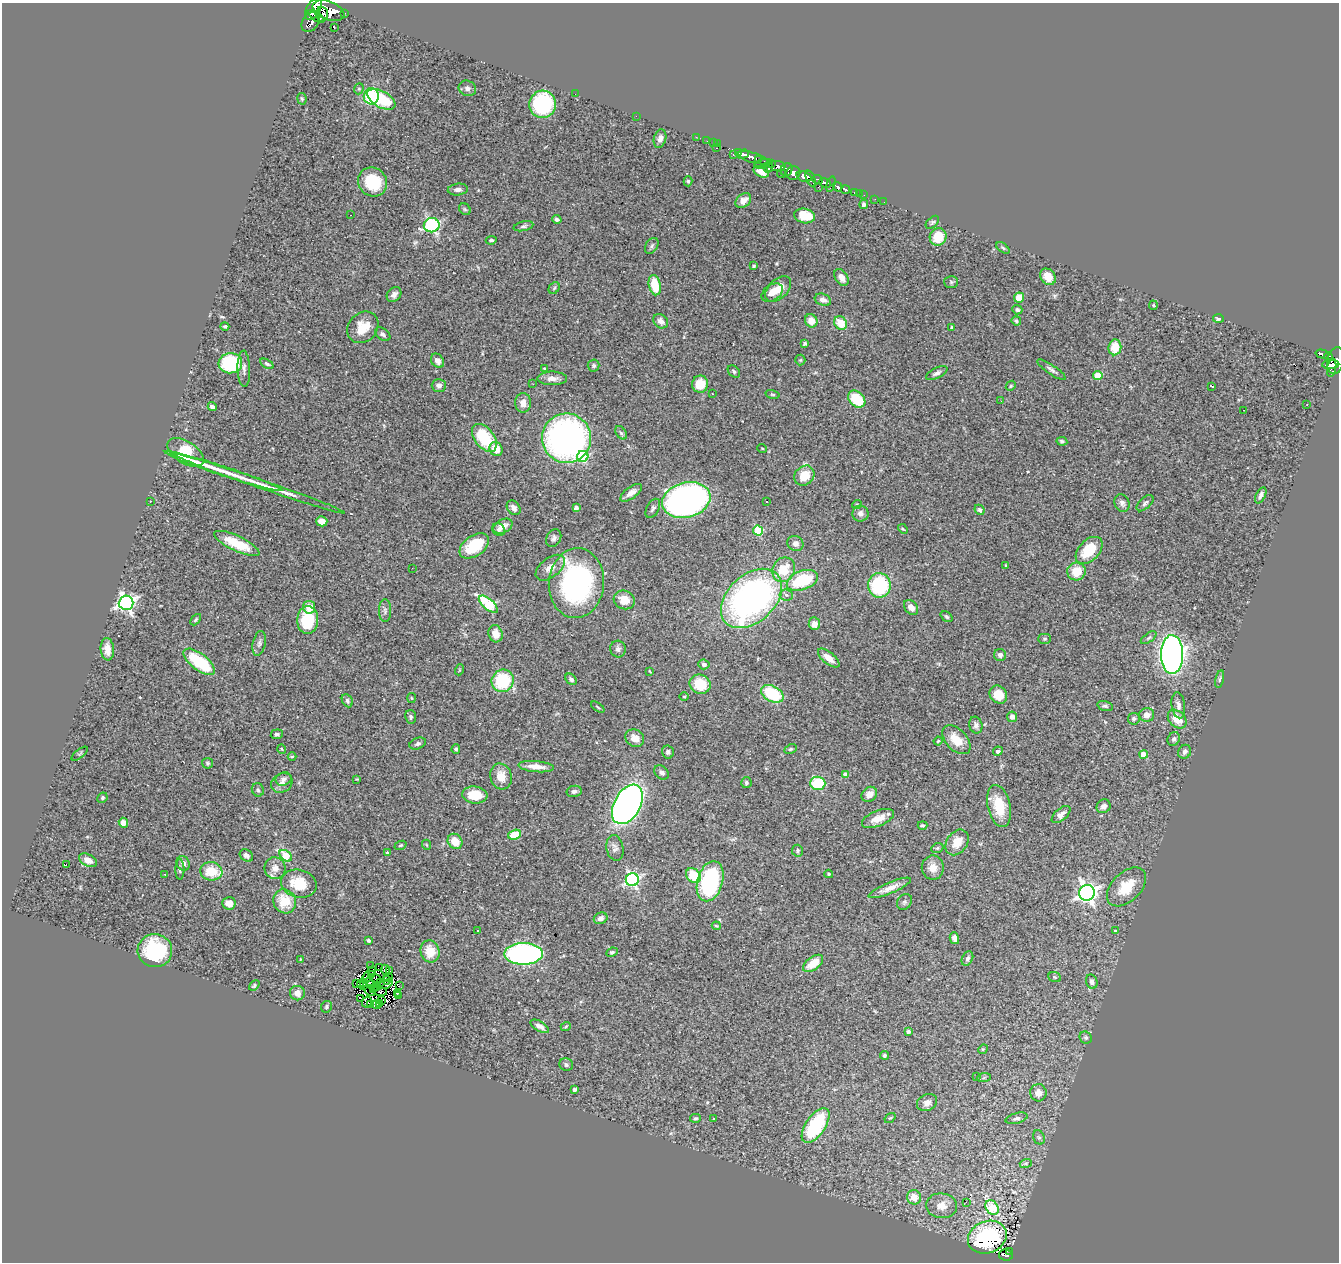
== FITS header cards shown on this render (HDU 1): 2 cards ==
NAXIS1  =                 1337
NAXIS2  =                 1260

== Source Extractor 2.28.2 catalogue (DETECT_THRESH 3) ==
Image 1337 x 1260 px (HDU 1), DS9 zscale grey, 1 PNG px = 1 image px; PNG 1341 x 1264 px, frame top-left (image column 1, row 1260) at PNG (2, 3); each listed source drawn as its Kron ellipse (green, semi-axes under 4 px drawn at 4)
Background 0.703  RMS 0.054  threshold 0.162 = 3 sigma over >= 5 px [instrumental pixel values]
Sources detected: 349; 6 with non-positive FLUX_AUTO (blend fragments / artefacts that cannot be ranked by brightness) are neither listed nor drawn; the other 343 listed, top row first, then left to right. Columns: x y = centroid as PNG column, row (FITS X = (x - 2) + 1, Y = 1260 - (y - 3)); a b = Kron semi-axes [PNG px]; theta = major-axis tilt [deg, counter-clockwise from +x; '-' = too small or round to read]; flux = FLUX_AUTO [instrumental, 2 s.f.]
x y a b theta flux
313 9 11 6 60 1000
328 11 16 9 -22 1400
344 13 3 3 - 35
322 14 7 6 - 490
316 16 10 3 -33 380
311 22 11 8 54 220
334 28 3 2 - 5.4
467 88 9 7 -21 14
359 89 5 4 - 6.1
575 94 2 2 - 3
371 96 8 7 - 230
302 99 5 4 - 4.8
381 99 15 8 -29 180
543 104 14 13 - 360
636 116 2 2 - 19
696 137 3 2 - 6.1
660 139 9 6 75 18
707 141 2 2 - 7
713 143 2 2 - 2.2
717 144 2 2 - 3.8
716 148 3 2 - 43
738 152 4 3 - 150
743 154 6 3 18 380
733 155 2 2 - 2.6
753 158 16 5 -17 510
759 160 3 3 - 100
771 163 3 3 - 89
763 164 9 3 17 200
777 166 8 5 -8 270
769 168 5 3 - 120
786 170 7 5 59 170
761 172 8 5 -23 28
793 173 7 6 - 390
781 174 4 3 - 130
804 177 8 5 -22 510
811 178 8 4 -69 210
817 180 5 3 - 42
688 181 5 4 - 5.1
373 182 15 14 - 140
825 183 6 4 -28 280
831 184 8 3 73 36
818 187 3 2 - 4.9
837 187 5 4 - 180
458 189 10 6 6 15
846 190 4 3 - 71
855 193 3 3 - 33
859 194 2 2 - 4.7
864 195 2 2 - 2.1
875 199 3 2 - 5.8
743 201 9 6 40 26
884 202 2 2 - 4.8
864 204 4 4 - 10
465 209 6 5 - 5.8
350 215 3 2 - 20
805 216 10 7 -12 71
557 219 5 4 - 8.2
932 222 8 5 44 6.8
432 225 8 7 - 500
524 226 10 5 12 9.1
938 237 9 8 - 90
491 240 5 4 - 6.8
652 246 9 6 58 9.1
1003 248 7 4 -36 5.5
754 266 4 4 - 6.1
841 277 9 6 -59 26
1048 277 9 7 -53 45
951 282 7 6 - 7.3
655 285 10 6 -79 98
554 288 6 5 - 5.5
778 289 15 9 44 49
772 293 12 8 36 35
394 294 8 6 48 15
1019 298 5 5 - 51
823 300 8 5 -20 19
1153 305 4 4 - 3.7
1017 310 5 4 - 8.4
1218 319 5 4 - 11
661 321 8 6 -43 19
811 321 7 6 - 38
1016 321 5 4 - 6
841 323 7 6 - 72
225 326 4 4 - 5.5
363 327 17 14 47 72
952 327 3 3 - 6.9
383 334 8 5 -36 8.7
804 343 3 3 - 7.2
1115 347 8 6 83 78
1322 354 7 4 -16 140
1328 356 4 3 - 76
800 360 5 5 - 4.1
437 361 7 6 - 18
1336 361 13 8 80 160
230 363 12 10 5 250
267 364 7 4 -29 6.1
1331 364 8 4 3 160
594 366 6 6 - 6.3
1332 368 9 4 81 130
244 369 18 6 -88 18
545 369 4 4 - 7.2
1051 370 17 4 -34 13
734 372 7 5 -42 7.3
937 373 11 5 25 12
1098 375 4 4 - 93
552 378 15 7 0 27
533 384 2 2 - 1.7
700 384 8 8 - 62
439 385 7 6 - 16
1011 386 5 4 - 5.1
1212 386 3 2 - 5.6
712 394 2 2 - 2.8
772 394 7 4 -14 4.7
857 399 10 7 -44 120
1001 401 2 2 - 1.8
523 403 10 8 -90 28
1307 404 2 2 - 3.1
212 407 5 3 - 12
1243 410 2 2 - 2.9
621 433 7 5 -53 7
484 438 16 9 -52 160
567 438 25 24 - 1300
1062 441 5 4 - 6.8
762 448 5 3 - 2.8
496 449 7 6 - 41
186 452 20 11 -32 190
583 456 5 5 - 250
223 471 62 5 -18 72
804 476 11 9 45 72
259 483 91 4 -19 100
631 493 13 5 36 23
1261 495 8 4 63 16
686 500 24 17 15 1300
150 501 3 2 - 3.1
767 501 3 2 - 3.6
1122 503 9 7 -65 13
1145 503 10 5 43 9.2
857 504 5 3 - 3.4
514 508 8 6 -51 19
576 508 4 4 - 13
653 508 10 6 61 10
979 510 5 4 - 8.5
860 513 8 8 - 16
322 521 6 5 - 29
503 526 10 6 27 32
499 529 7 5 -45 11
903 529 5 3 - 3.8
758 530 5 5 - 200
554 538 9 7 61 12
237 543 25 7 -25 110
795 544 8 7 - 14
474 546 16 10 35 140
1089 550 16 10 45 120
1006 566 3 3 - 4.9
412 568 2 2 - 5.8
550 568 17 9 38 34
784 570 13 11 61 87
1076 572 9 9 - 77
802 580 16 9 20 200
576 583 35 27 85 680
879 585 12 11 - 280
786 595 7 6 - 9.8
751 598 35 23 43 1300
624 600 11 9 -24 49
126 603 7 7 - 1200
488 604 12 5 -41 260
309 607 6 6 - 39
911 607 8 6 -48 22
385 611 11 6 -89 13
947 617 6 4 -39 6.3
196 620 6 4 46 4.9
308 620 14 10 86 160
814 624 6 5 - 26
496 634 9 7 -73 40
1149 638 9 4 35 7.8
1045 639 6 5 - 5.2
259 643 12 6 77 13
107 649 11 6 -85 41
618 649 8 7 - 13
1172 654 19 11 89 1900
1000 655 6 6 - 10
829 658 13 6 -39 37
199 662 19 8 -38 190
704 664 5 5 - 11
459 670 5 3 - 3.3
649 671 4 2 - 2.9
571 679 6 5 - 10
1220 679 9 4 78 6.9
503 681 11 11 - 210
700 684 11 9 -25 110
772 694 12 7 -28 200
998 695 10 8 -49 59
684 696 5 3 - 3.6
412 698 5 3 - 3.2
347 701 7 5 -63 8.4
1178 705 13 6 -83 16
1105 706 8 4 -14 7.2
598 707 7 3 -35 4.2
1147 715 7 7 - 25
411 717 7 5 -82 7.4
1012 717 5 5 - 15
1134 719 6 5 - 7.6
1177 719 11 7 -45 61
976 725 8 6 -75 14
277 734 6 5 - 8.2
635 738 10 8 -36 34
1174 739 7 6 - 8.9
956 740 17 10 -46 66
938 741 4 4 - 4.2
418 744 9 5 20 10
282 749 5 3 - 3
456 749 5 4 - 6.4
791 749 6 4 26 5.3
998 751 5 4 - 11
668 752 6 6 - 9.7
1185 752 7 6 - 11
80 754 10 4 39 4.8
1144 754 4 4 - 56
292 756 4 3 - 3
208 763 5 5 - 6.1
536 767 18 5 -5 38
662 772 8 6 -44 11
846 775 4 4 - 23
501 776 13 10 -74 46
284 779 8 6 21 11
357 779 4 4 - 3.2
746 782 5 5 - 6.7
282 783 11 9 33 21
818 783 7 6 - 140
258 790 7 6 - 6.9
574 791 7 5 11 12
869 794 8 7 - 27
475 795 12 8 -7 69
102 798 5 4 - 5.2
627 804 21 13 61 1800
999 806 21 11 -76 110
1104 806 7 6 - 16
1061 815 11 6 42 21
878 818 17 7 21 40
123 823 5 4 - 27
923 825 5 3 - 4.7
515 835 6 5 - 93
455 841 8 7 - 52
957 842 14 10 55 54
400 845 6 3 20 4.2
427 845 5 3 - 3.1
615 848 13 8 -80 17
937 848 6 4 21 5.1
797 851 6 5 - 6.5
387 853 3 3 - 6
246 855 7 5 -35 12
286 856 7 4 -39 180
88 860 9 6 -26 30
183 863 7 6 - 13
66 864 2 2 - 21
275 868 11 10 - 29
933 868 12 11 - 36
180 869 10 4 89 7.9
211 871 11 9 -9 93
165 874 2 2 - 3
829 874 4 3 - 4.6
693 876 8 6 -49 130
632 880 6 6 - 720
710 881 20 12 74 430
299 884 18 13 -13 94
1126 887 23 14 45 100
890 888 23 5 23 35
1087 893 8 8 - 1800
285 901 12 11 - 91
904 902 8 7 - 10
229 903 7 6 - 29
601 918 7 5 23 17
716 926 4 3 - 3.9
478 931 3 2 - 2.9
1115 931 3 3 - 3.8
954 938 6 4 -75 14
369 940 4 3 - 10
155 951 17 16 - 240
430 951 11 9 -77 67
612 952 6 4 26 6.9
523 954 19 11 0 1000
967 958 8 5 64 9.1
300 959 3 2 - 2.6
813 963 11 6 36 71
371 966 4 2 - 3.6
380 967 3 2 - 3
385 970 5 2 - 2.7
390 970 2 2 - 5.9
371 971 3 2 - 5.4
371 974 3 2 - 3.9
1055 977 6 5 - 4.7
367 978 5 2 - 9.5
388 978 5 2 - 5.5
376 980 7 3 -71 4.9
386 980 4 2 - 2.5
380 982 2 2 - 2.7
1092 982 7 5 -69 12
357 983 4 2 - 4.2
364 983 3 2 - 0.95
370 983 6 3 -42 8.1
361 984 3 2 - 3.4
385 984 7 3 19 5.4
254 985 6 4 41 5.4
364 986 3 2 - 0.55
377 986 4 3 - 6.4
399 986 3 2 - 3.6
374 989 4 2 - 5.6
369 991 6 2 -37 1.3
380 991 7 4 -10 9
297 993 7 7 - 26
397 993 2 2 - 4.6
399 996 3 2 - 8.3
360 998 2 2 - 860
381 1000 4 3 - 0.17
367 1002 5 4 - 4.9
370 1004 2 2 - 340
376 1004 4 2 - 4.1
380 1004 2 2 - 4.8
326 1007 6 5 - 6.6
540 1026 10 5 -29 17
566 1026 5 3 - 3.5
908 1031 3 3 - 9
1086 1038 6 5 - 6.2
983 1049 5 4 - 3.9
884 1055 4 4 - 6.8
566 1064 7 6 - 8.9
977 1076 2 2 - 2.1
984 1078 7 4 3 6.1
574 1090 4 3 - 11
1038 1093 8 8 - 30
927 1102 10 8 27 17
695 1118 5 4 - 5.9
890 1118 6 3 34 3.9
1016 1118 11 5 15 11
714 1119 3 2 - 3.4
816 1125 20 10 55 320
1039 1137 7 5 -66 8.3
1026 1163 6 4 18 5.9
914 1197 7 7 - 39
966 1202 3 2 - 7
942 1206 15 12 -6 42
992 1208 8 6 -55 230
987 1237 20 16 23 370
1010 1251 3 2 - 18
1006 1255 7 5 -7 74
At the frame edge (FLAGS 8, measured only in part): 2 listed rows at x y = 313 9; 1336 361
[6 non-positive-flux detections neither listed nor drawn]